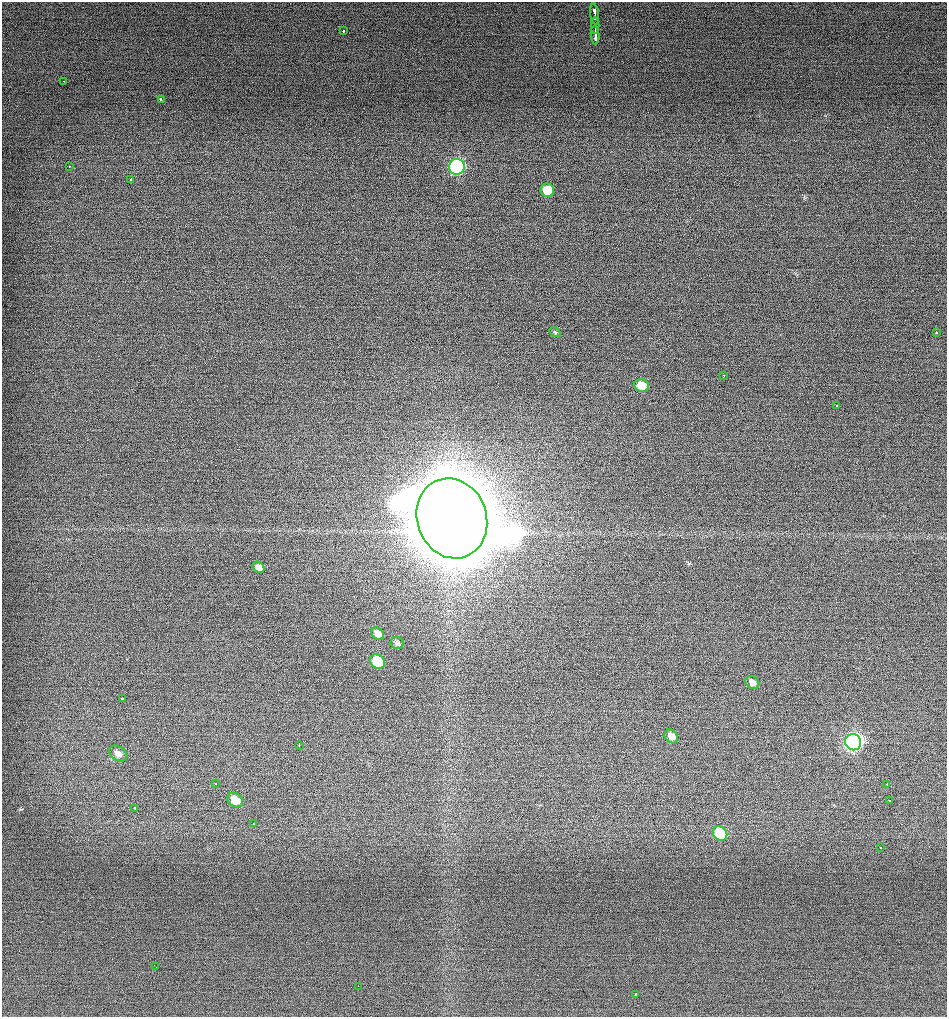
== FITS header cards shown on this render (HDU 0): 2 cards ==
NAXIS1  =                  945 / Axis length
NAXIS2  =                 1015 / Axis length

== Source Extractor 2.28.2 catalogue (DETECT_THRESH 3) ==
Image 945 x 1015 px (HDU 0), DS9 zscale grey, 1 PNG px = 1 image px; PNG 949 x 1019 px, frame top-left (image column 1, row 1015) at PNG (2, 2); each listed source drawn as its Kron ellipse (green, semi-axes under 4 px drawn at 4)
Background 5.03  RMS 2.5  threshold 7.52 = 3 sigma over >= 5 px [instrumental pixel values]
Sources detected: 37; all 37 listed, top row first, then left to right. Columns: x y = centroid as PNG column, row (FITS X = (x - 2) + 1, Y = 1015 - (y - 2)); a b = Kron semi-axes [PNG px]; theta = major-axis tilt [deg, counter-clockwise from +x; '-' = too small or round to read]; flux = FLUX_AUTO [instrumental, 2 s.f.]
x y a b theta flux
595 14 10 3 -83 9.4e+03
595 26 8 2 -90 7.1e+03
343 31 3 2 - 2.4e+03
595 35 9 3 -87 1.0e+04
64 81 2 2 - 3.1e+02
161 100 4 3 - 5.9e+03
69 166 3 2 - 4.5e+02
457 167 8 8 - 3.9e+04
131 179 3 3 - 1.5e+03
547 190 7 6 - 4.1e+03
555 332 6 4 -28 2.4e+02
936 332 3 2 - 1.0e+03
724 375 2 2 - 7.0e+02
642 385 7 6 - 3.4e+03
837 405 3 3 - 4.5e+02
452 518 41 34 -70 5.0e+06
258 567 6 5 - 8.8e+02
378 634 7 5 -43 9.3e+02
397 643 6 6 - 3.8e+02
377 661 8 6 -40 6.4e+03
752 682 7 6 - 8.9e+02
123 699 3 3 - 2.0e+03
671 736 8 6 -48 1.4e+03
853 742 8 8 - 7.2e+04
299 745 3 2 - 1.3e+03
118 754 10 7 -33 1.2e+03
216 784 3 3 - 1.1e+03
887 785 3 3 - 1.3e+03
235 800 8 6 -35 3.0e+03
889 801 3 3 - 1.1e+03
135 808 3 3 - 1.8e+03
253 824 3 3 - 1.1e+03
720 833 8 6 -49 1.1e+04
881 848 3 3 - 5.6e+02
156 967 2 2 - 1.7e+02
358 986 2 2 - 1.2e+03
635 994 3 2 - 2.1e+03